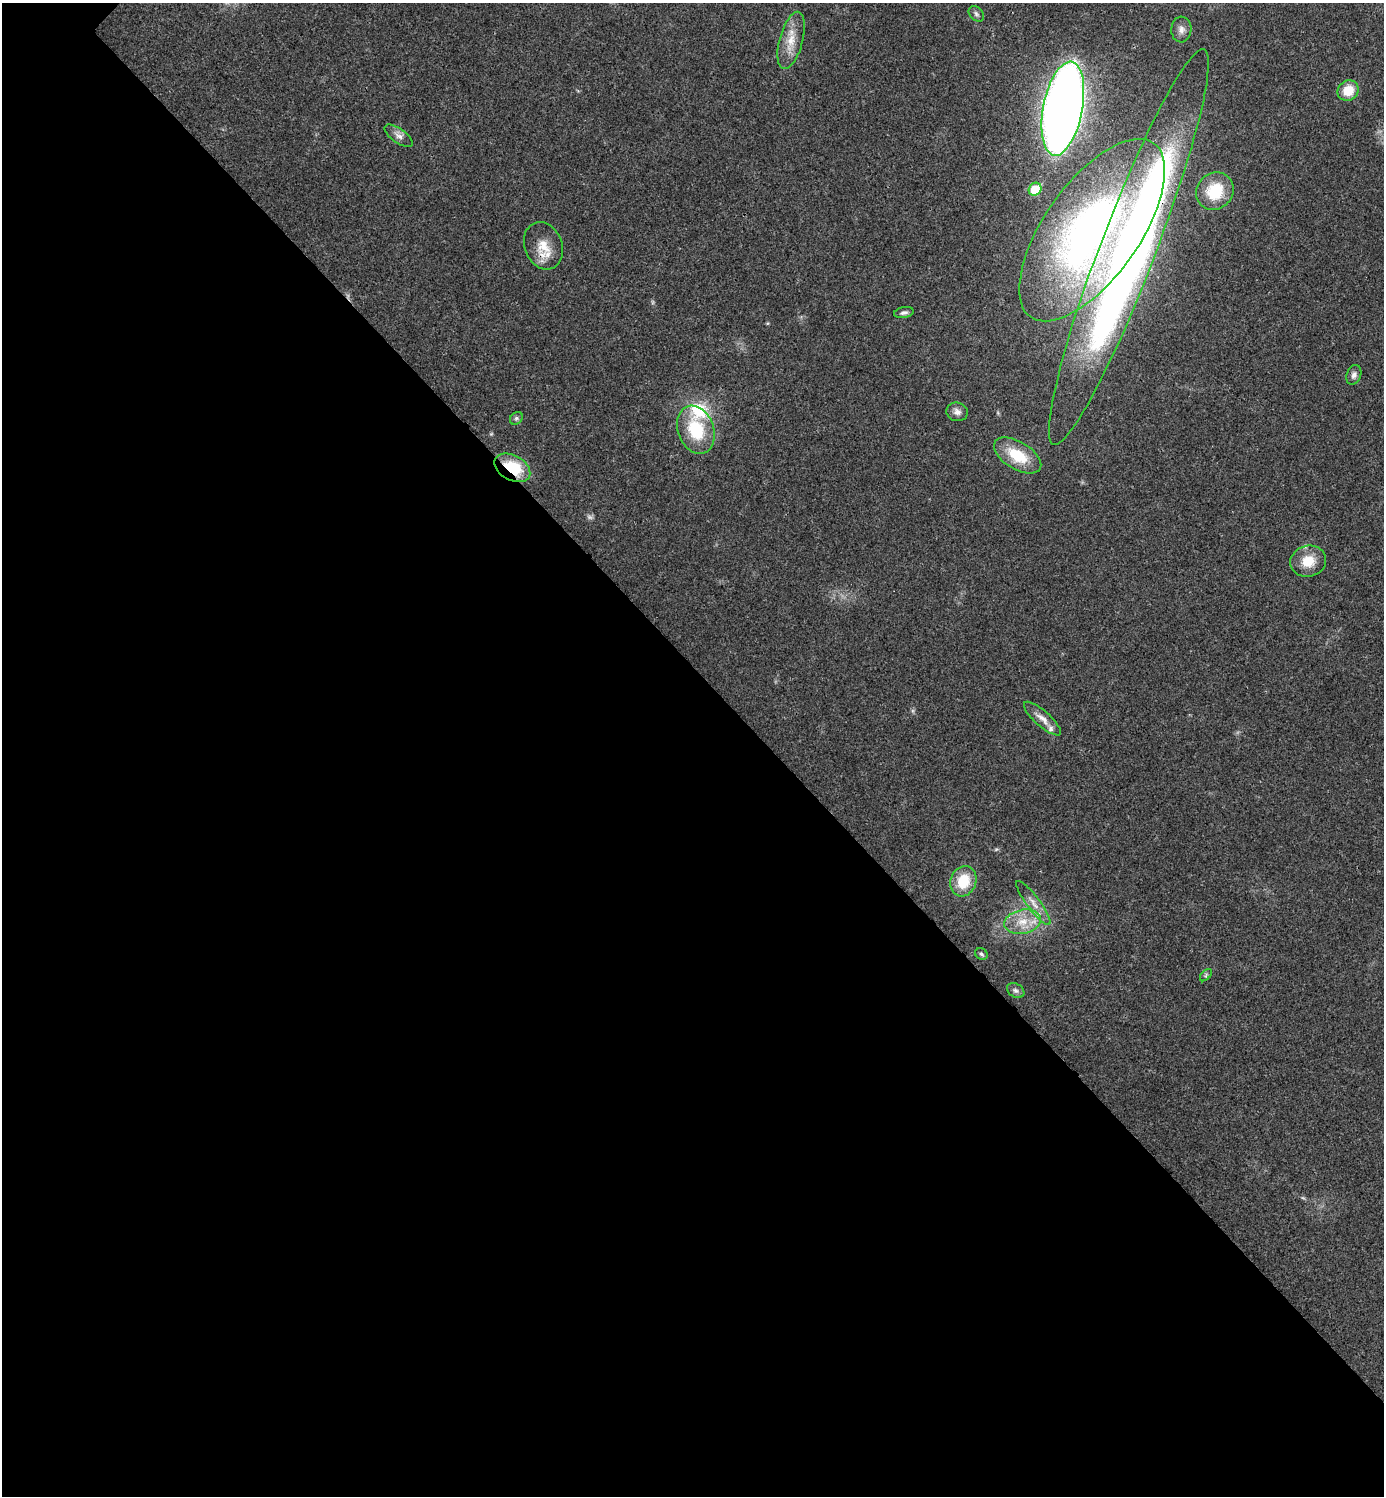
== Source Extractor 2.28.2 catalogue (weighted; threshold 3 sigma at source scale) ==
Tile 14 of 4 x 4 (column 2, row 4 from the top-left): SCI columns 1542-2923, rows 7-1500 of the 5987 x 5987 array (HDU 1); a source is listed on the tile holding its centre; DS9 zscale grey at full resolution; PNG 1386 x 1498 px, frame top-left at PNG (2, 3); each listed source drawn as its Kron ellipse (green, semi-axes under 4 px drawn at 4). Shown black and unused: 55% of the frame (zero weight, under 3 of 4 exposures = <1% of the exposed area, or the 3 px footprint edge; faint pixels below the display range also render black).
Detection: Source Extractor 2.28.2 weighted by HDU 2 'WHT'; one run over the whole footprint, this tile lists its part. Background 0.0192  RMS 0.004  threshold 0.0181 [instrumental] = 3 sigma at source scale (4.5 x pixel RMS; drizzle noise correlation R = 1.50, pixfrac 1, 0.05/0.05 arcsec/px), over >= 5 px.
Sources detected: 32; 2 too faint to see at this stretch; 2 inside a brighter object's white glare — neither listed nor drawn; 2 inside a brighter listed object's ellipse — not listed separately; the other 26 listed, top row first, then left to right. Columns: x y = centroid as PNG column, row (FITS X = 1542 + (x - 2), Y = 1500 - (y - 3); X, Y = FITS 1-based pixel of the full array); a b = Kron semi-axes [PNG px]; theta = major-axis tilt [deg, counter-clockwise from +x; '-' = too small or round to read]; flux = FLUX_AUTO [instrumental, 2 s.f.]
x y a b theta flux
976 14 9 6 -47 1.1
1181 29 13 10 88 2.7
791 40 29 11 75 7.7
1348 91 11 9 39 8.7
1063 109 48 19 79 570
398 136 16 7 -36 2.3
1035 189 7 6 - 11
1215 191 20 18 48 14
1092 230 106 47 55 210
543 246 24 18 -68 8.8
1129 247 211 27 69 380
904 313 10 5 10 1.3
1354 375 10 7 69 1.6
957 412 11 9 -14 2.3
516 418 7 6 - 0.96
696 430 25 18 -70 21
1018 455 26 13 -31 14
512 468 19 12 -29 18
1308 561 18 15 15 8.5
1042 719 24 7 -42 3.6
963 881 15 12 71 11
1033 903 27 6 -53 3.9
1023 922 18 12 12 7.6
981 954 7 5 -35 0.78
1206 975 7 4 46 0.66
1016 991 9 6 -32 1.2
Overlapping masked pixels (flux is a lower limit): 3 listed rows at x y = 543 246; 1129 247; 512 468